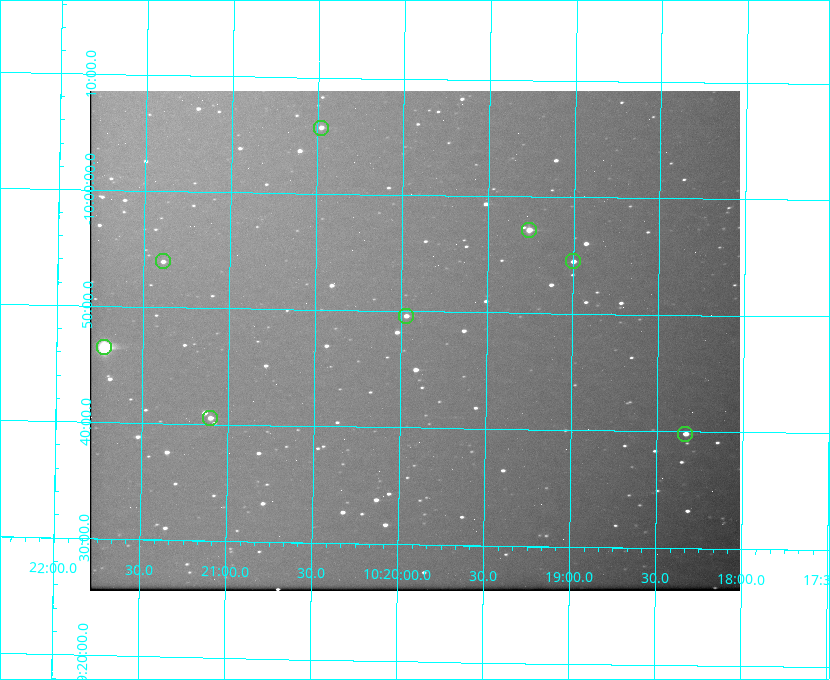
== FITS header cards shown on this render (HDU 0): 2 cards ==
NAXIS1  =                  650 / Width of table row in bytes
NAXIS2  =                  500 / Number of rows in table

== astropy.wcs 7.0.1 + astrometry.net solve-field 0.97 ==
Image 650 x 500 px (HDU 0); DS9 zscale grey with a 90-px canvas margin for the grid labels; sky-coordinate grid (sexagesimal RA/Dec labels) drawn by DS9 from the SOLVED WCS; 8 Tycho-2 reference stars matched to detected sources circled (green)
Header WCS: none
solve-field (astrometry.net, Tycho-2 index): SOLVED blind (the file carries no WCS)
Solved WCS: RA---TAN-SIP/DEC--TAN-SIP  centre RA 10:19:55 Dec -09:47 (154.98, -9.79 deg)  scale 5.16 arcsec/px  FOV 56.0' x 43.0'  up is +179 deg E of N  parity flipped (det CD > 0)
(file carries no celestial WCS; the grid is the blind solution)
Tycho-2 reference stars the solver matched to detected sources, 8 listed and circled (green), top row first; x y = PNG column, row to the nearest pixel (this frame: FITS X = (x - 90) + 1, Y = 500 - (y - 91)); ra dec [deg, ICRS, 3 dp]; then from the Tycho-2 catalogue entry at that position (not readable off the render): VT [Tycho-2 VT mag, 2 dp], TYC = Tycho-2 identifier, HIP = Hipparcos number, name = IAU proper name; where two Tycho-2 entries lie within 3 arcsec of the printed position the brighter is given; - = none
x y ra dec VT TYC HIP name
321 128 155.120 -10.095 10.96 5493-78-1 - -
529 230 154.815 -9.952 9.91 5490-258-1 50532 -
163 261 155.347 -9.899 11.51 5490-199-1 - -
573 261 154.750 -9.908 10.76 5490-212-1 - -
406 316 154.992 -9.826 10.90 5490-153-1 - -
104 347 155.431 -9.774 8.41 5490-124-1 50747 -
210 418 155.275 -9.676 10.79 5490-27-1 - -
685 434 154.583 -9.663 10.90 5490-13-1 - -